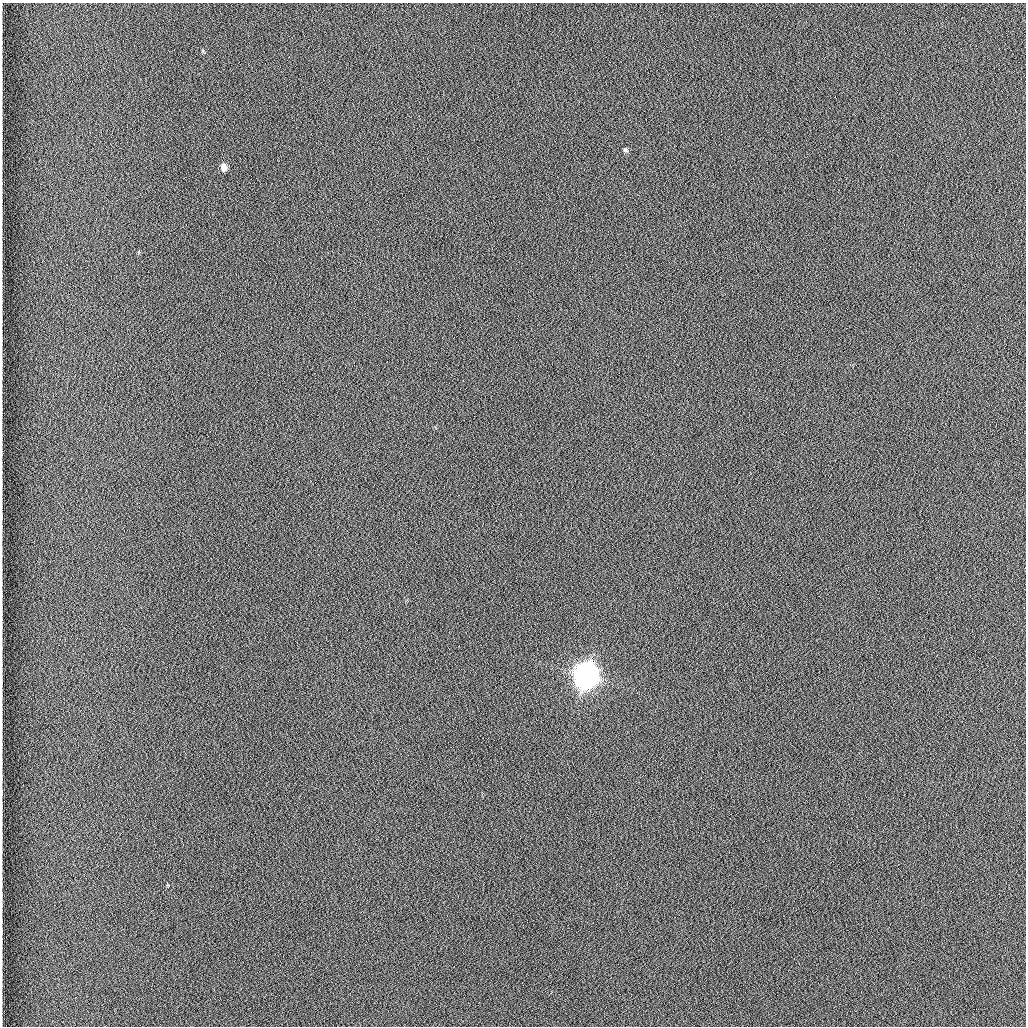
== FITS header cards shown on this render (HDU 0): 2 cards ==
NAXIS1  =                 1024 /fastest changing axis
NAXIS2  =                 1024 /next to fastest changing axis

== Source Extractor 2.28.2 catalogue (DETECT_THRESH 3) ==
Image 1024 x 1024 px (HDU 0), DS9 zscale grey, 1 PNG px = 1 image px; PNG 1028 x 1028 px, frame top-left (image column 1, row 1024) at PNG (2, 3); no overlay
Background 1260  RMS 5.9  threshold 17.7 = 3 sigma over >= 5 px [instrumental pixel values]
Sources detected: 3; all 3 listed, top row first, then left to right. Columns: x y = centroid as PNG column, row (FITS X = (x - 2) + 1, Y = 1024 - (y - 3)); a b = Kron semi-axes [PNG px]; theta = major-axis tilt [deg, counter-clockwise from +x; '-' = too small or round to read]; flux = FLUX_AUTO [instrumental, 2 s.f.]
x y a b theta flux
625 150 7 6 - 900
224 167 7 6 - 3100
586 676 9 8 - 770000